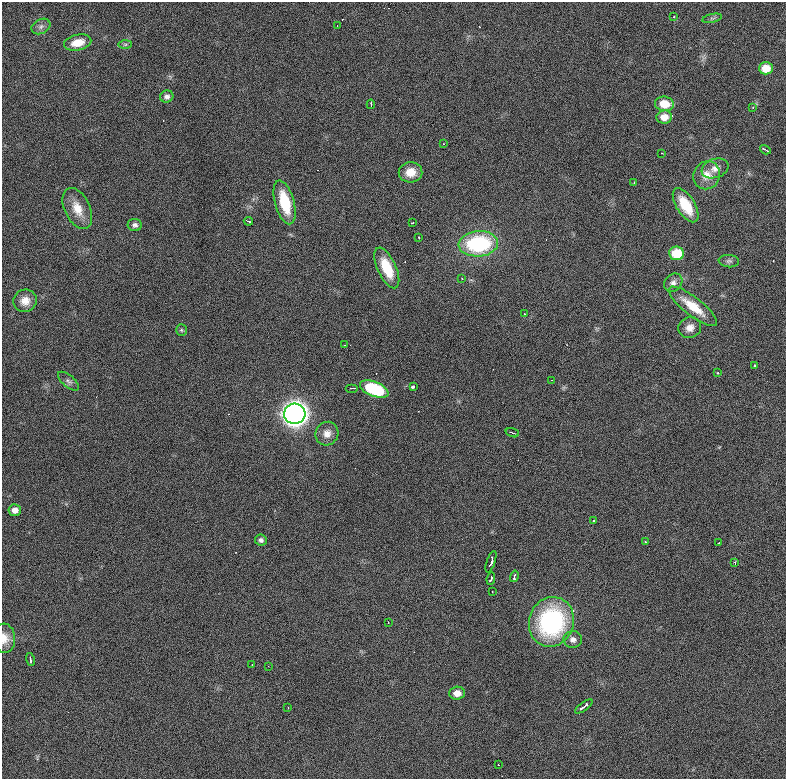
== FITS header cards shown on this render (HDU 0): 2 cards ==
NAXIS1  =                  784 / length of data axis 1
NAXIS2  =                  777 / length of data axis 2

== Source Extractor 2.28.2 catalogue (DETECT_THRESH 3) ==
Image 784 x 777 px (HDU 0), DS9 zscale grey, 1 PNG px = 1 image px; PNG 788 x 781 px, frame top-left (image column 1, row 777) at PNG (2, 2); each listed source drawn as its Kron ellipse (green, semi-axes under 4 px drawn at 4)
Background 1640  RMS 31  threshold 93.6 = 3 sigma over >= 5 px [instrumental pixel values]
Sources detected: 69; all 69 listed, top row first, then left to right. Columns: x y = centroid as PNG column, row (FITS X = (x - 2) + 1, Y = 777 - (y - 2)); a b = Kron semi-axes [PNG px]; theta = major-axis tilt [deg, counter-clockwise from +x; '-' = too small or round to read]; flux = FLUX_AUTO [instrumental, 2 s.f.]
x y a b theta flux
674 17 3 3 - 4.8e+03
712 18 10 4 13 4.4e+03
41 26 10 7 28 8.2e+03
337 26 2 2 - 1.7e+03
78 43 14 8 12 3.2e+04
125 44 7 4 1 3.4e+03
766 68 7 6 - 3.4e+04
167 96 7 6 - 7.5e+03
371 104 4 2 - 3.0e+03
664 104 9 7 -6 4.1e+04
753 108 4 3 - 1.5e+03
664 117 7 6 - 2.3e+04
443 144 2 2 - 1.2e+03
765 150 6 2 -30 3.3e+03
662 153 2 2 - 1.1e+03
715 168 14 9 20 1.6e+04
411 172 12 10 6 3.0e+04
707 175 14 13 - 2.5e+04
634 183 3 2 - 1.4e+03
285 202 22 9 -75 8.0e+04
686 205 19 9 -58 6.1e+04
77 208 22 12 -65 3.6e+04
248 221 4 3 - 3.7e+03
413 222 3 3 - 9.0e+03
135 225 7 6 - 7.0e+03
419 238 3 2 - 2.2e+03
478 244 20 12 4 2.2e+05
677 253 7 6 - 6.5e+04
729 261 10 6 -6 6.2e+03
387 268 22 9 -65 6.2e+04
462 278 3 2 - 2.7e+03
673 283 10 8 46 1.0e+04
25 301 12 11 - 2.1e+04
693 306 30 9 -38 5.3e+04
525 314 2 2 - 1.4e+03
690 328 11 10 - 1.7e+04
181 330 5 5 - 3.0e+03
345 345 3 2 - 1.8e+03
754 366 3 3 - 3.3e+03
718 373 3 2 - 3.5e+03
552 380 3 2 - 2.0e+03
68 381 12 6 -40 7.3e+03
413 387 4 3 - 1.6e+04
352 388 6 2 0 1.0e+04
374 389 15 7 -22 1.7e+05
295 414 11 10 - 2.6e+06
512 433 7 3 -18 4.9e+03
327 434 12 11 - 1.9e+04
15 510 6 6 - 1.2e+04
594 521 3 3 - 3.1e+03
261 540 6 5 - 5.6e+03
645 542 3 3 - 2.0e+03
719 543 3 2 - 2.1e+03
491 562 11 3 72 8.5e+03
735 562 4 3 - 1.7e+03
514 576 6 3 76 2.0e+04
491 579 6 3 84 8.2e+03
492 592 2 2 - 1.2e+03
388 622 2 2 - 1.1e+03
551 622 25 22 72 3.1e+05
4 638 15 11 -85 2.2e+04
573 639 9 8 - 1.2e+04
30 660 6 3 -76 3.6e+03
252 665 2 2 - 1.3e+03
268 666 2 2 - 3.0e+03
457 693 8 6 3 1.8e+04
584 706 10 3 35 8.8e+03
288 707 2 2 - 1.1e+03
498 765 3 2 - 2.2e+03
At the frame edge (FLAGS 8, measured only in part): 1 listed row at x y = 4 638